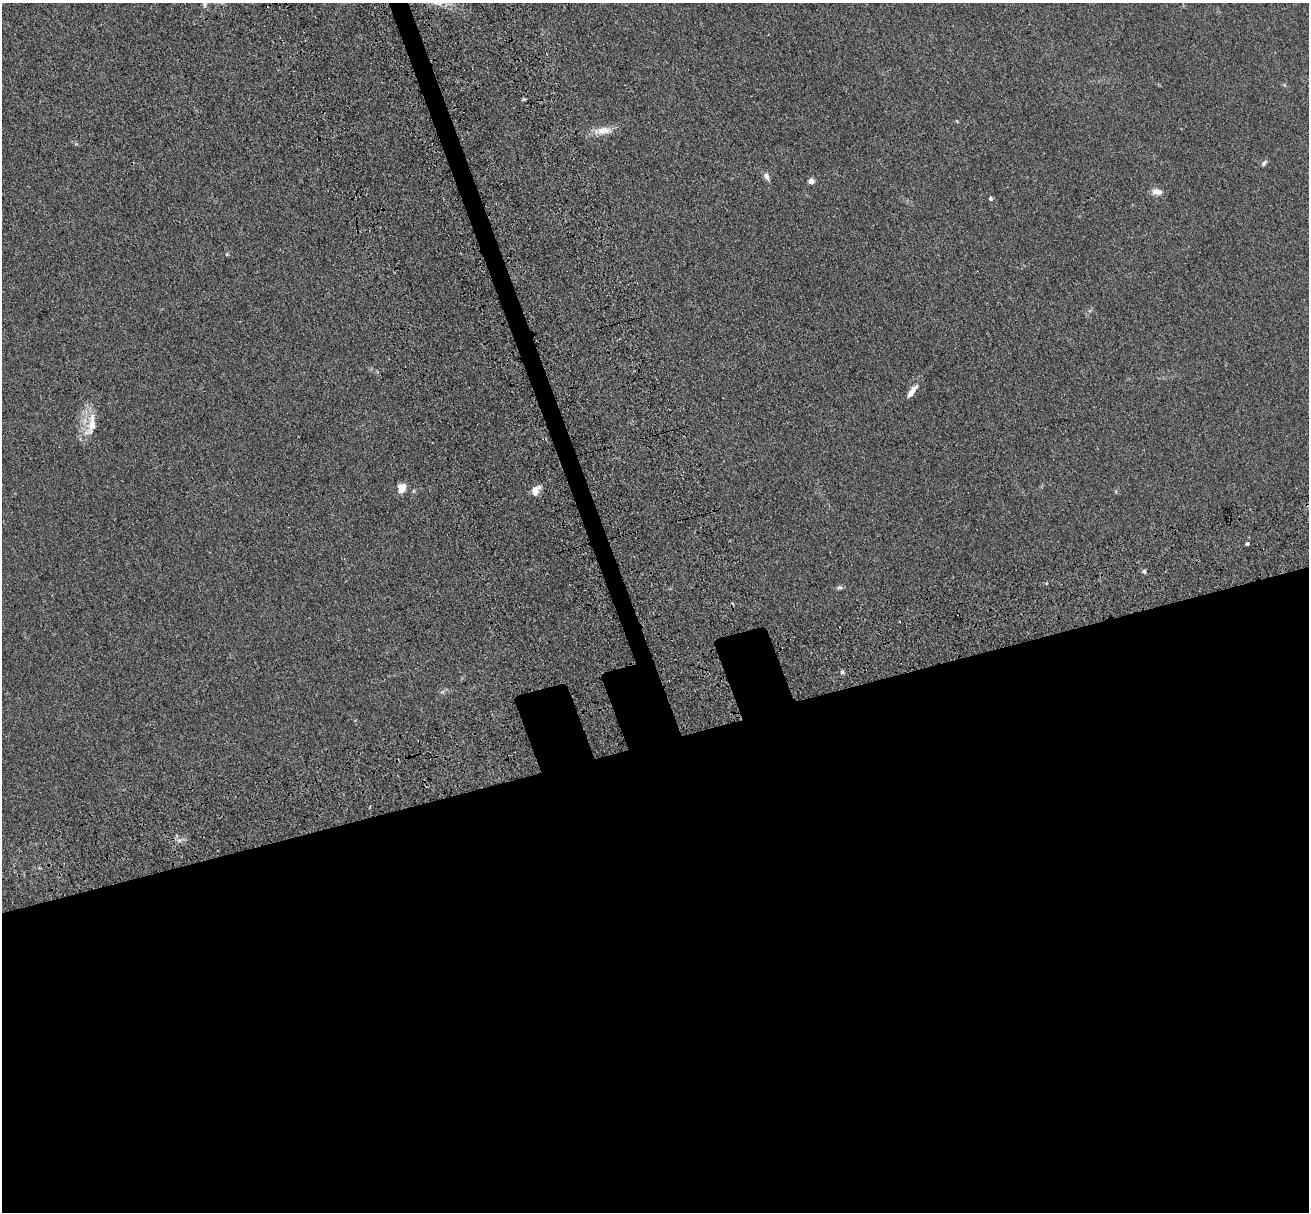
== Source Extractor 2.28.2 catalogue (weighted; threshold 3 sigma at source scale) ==
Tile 15 of 4 x 4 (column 3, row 4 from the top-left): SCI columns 2794-4100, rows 437-1646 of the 5581 x 5561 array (HDU 1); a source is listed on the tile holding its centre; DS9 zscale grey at full resolution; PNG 1311 x 1214 px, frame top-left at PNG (2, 3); no overlay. Shown black and unused: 41% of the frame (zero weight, under 3 of 4 exposures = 11% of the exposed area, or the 3 px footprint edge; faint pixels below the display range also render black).
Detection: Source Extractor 2.28.2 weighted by HDU 2 'WHT'; one run over the whole footprint, this tile lists its part. Background 0.0493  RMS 0.0055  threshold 0.025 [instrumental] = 3 sigma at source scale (4.5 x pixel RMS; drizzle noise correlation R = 1.50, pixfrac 1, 0.05/0.05 arcsec/px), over >= 5 px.
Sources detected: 16; all 16 listed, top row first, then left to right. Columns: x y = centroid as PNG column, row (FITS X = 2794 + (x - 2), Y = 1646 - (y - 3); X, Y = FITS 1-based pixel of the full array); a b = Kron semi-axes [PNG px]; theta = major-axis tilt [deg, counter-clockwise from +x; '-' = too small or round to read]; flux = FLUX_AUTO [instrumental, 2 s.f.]
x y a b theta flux
205 4 9 6 -88 1.4
604 131 23 10 4 6.4
1264 163 9 5 46 1.2
766 176 10 7 -66 2.1
811 181 5 5 - 3.3
1157 192 13 7 -8 3.1
990 199 5 4 - 1
227 254 5 3 - 0.51
912 391 20 6 54 4.1
91 425 38 12 75 11
402 488 10 7 66 5.7
535 490 12 8 58 4.5
1247 544 3 3 - 2
1144 571 6 5 - 0.9
840 587 8 5 -1 1.1
842 672 5 5 - 0.91
Isophote crosses this tile's border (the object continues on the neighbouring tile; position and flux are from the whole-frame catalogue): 1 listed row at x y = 205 4